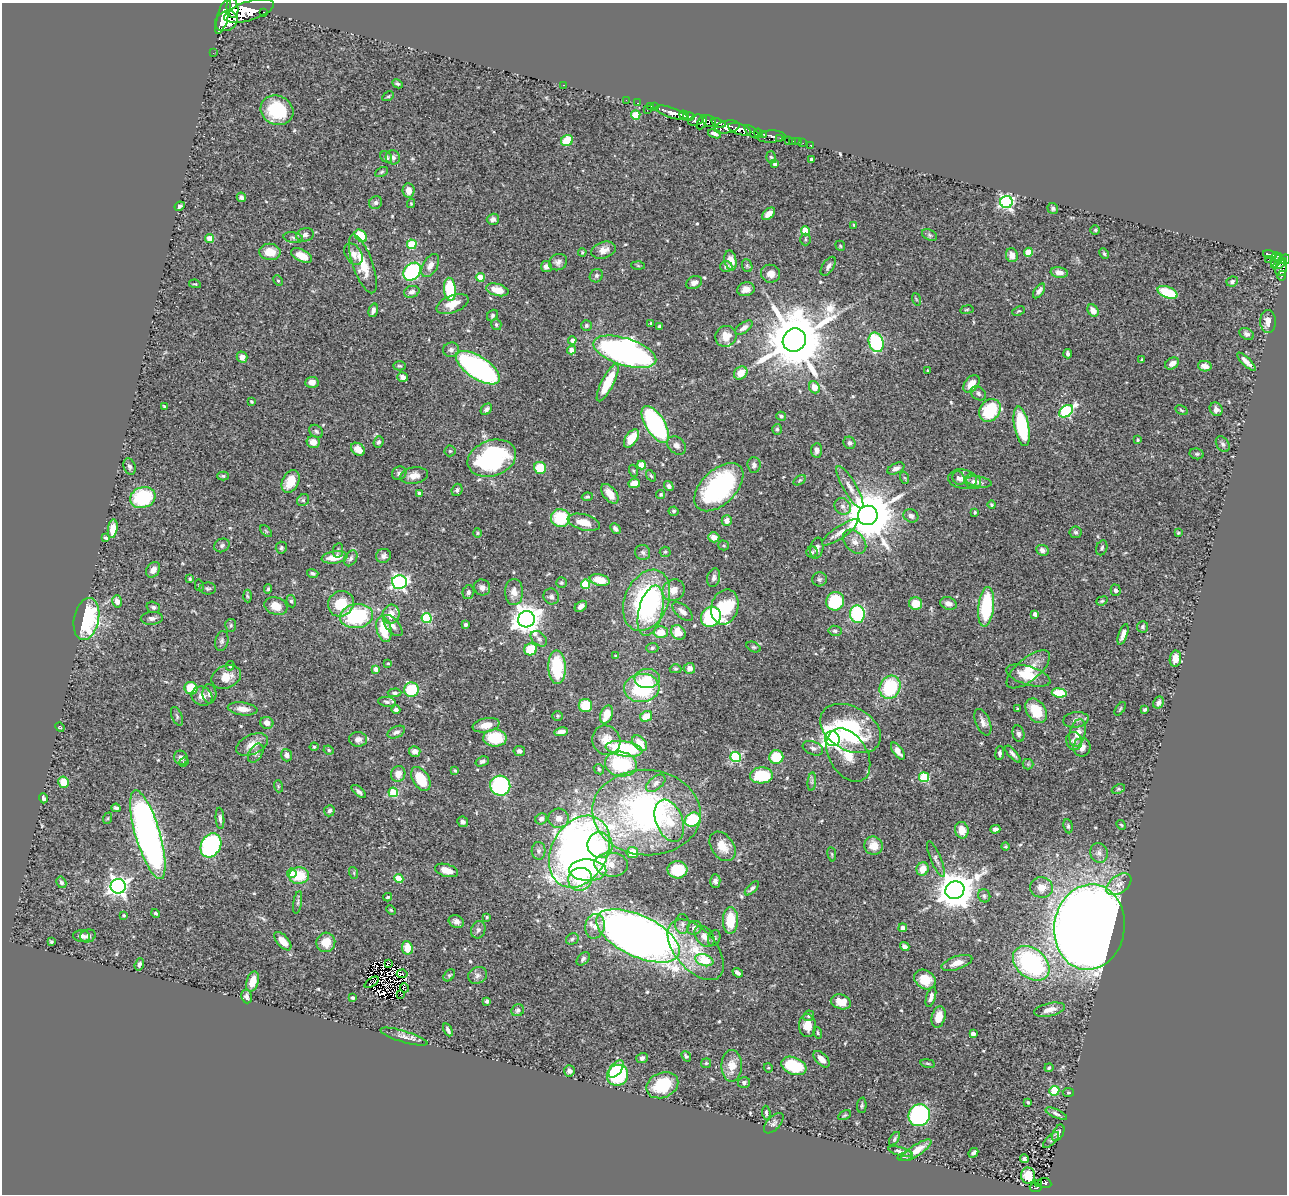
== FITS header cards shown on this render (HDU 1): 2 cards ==
NAXIS1  =                 1285
NAXIS2  =                 1192

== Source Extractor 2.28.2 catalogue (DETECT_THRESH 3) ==
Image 1285 x 1192 px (HDU 1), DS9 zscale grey, 1 PNG px = 1 image px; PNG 1289 x 1196 px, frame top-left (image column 1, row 1192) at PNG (2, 3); each listed source drawn as its Kron ellipse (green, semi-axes under 4 px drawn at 4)
Background 0.926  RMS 0.043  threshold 0.128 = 3 sigma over >= 5 px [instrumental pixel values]
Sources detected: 543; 3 with non-positive FLUX_AUTO (blend fragments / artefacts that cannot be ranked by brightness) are neither listed nor drawn; of the other 540, the 500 brightest by FLUX_AUTO listed and drawn (40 fainter detections omitted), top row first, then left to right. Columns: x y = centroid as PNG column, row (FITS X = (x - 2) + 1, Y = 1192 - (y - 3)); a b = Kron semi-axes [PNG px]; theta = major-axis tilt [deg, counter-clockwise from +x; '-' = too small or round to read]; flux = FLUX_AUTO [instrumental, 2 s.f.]
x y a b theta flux
232 8 9 6 -83 1700
249 11 26 9 17 5400
263 12 3 3 - 83
223 16 18 5 73 560
226 21 12 9 34 2100
213 53 2 2 - 6.5
398 84 5 4 - 4.7
563 85 3 2 - 20
388 96 6 4 28 3.8
626 100 2 2 - 10
638 103 3 2 - 17
650 106 4 3 - 40
655 107 3 2 - 20
277 110 17 14 -25 160
647 110 3 2 - 64
672 113 17 5 -18 1200
636 115 5 4 - 100
684 115 5 3 - 590
689 116 5 3 - 470
696 120 8 5 19 480
709 121 7 5 -29 570
702 122 8 3 63 430
718 123 7 3 -20 370
727 127 13 6 10 1200
740 129 12 5 -18 2500
752 132 9 4 -40 350
758 133 5 3 - 490
715 134 7 3 -19 9.6
764 134 4 3 - 200
771 137 14 6 2 290
780 138 4 3 - 170
567 140 6 5 - 71
789 140 3 3 - 46
793 141 2 2 - 11
798 142 2 2 - 10
803 143 2 2 - 6.1
810 145 3 2 - 12
386 157 6 5 - 6.8
393 157 7 7 - 11
771 157 6 4 -71 4.7
811 159 3 3 - 5.5
775 164 4 3 - 12
381 172 7 4 27 4.5
409 190 7 6 - 22
241 197 5 4 - 7.8
1006 202 6 6 - 570
376 203 7 6 - 7.8
411 204 4 4 - 3.1
180 206 5 4 - 7.1
1053 208 6 5 - 6.3
769 214 8 5 42 22
493 219 6 5 - 12
854 225 3 3 - 3.1
1095 230 5 5 - 4
806 231 4 4 - 91
305 235 9 6 16 11
930 235 8 5 -27 5.4
361 236 7 5 -47 86
210 238 4 4 - 39
293 238 10 5 -10 8.7
806 239 6 5 - 5.9
412 244 5 4 - 130
840 246 5 4 - 3.6
604 250 12 8 18 22
270 252 10 8 -8 45
582 252 4 3 - 3.2
1028 252 4 4 - 61
353 254 12 8 -56 18
1104 254 5 3 - 3.8
1270 254 7 3 -14 170
1012 255 7 6 - 22
302 256 11 6 -25 37
1276 257 4 3 - 150
1285 259 5 4 - 500
730 260 10 6 -78 35
1268 260 4 2 - 35
1276 261 8 3 61 160
558 262 9 8 - 12
363 264 31 10 -71 68
1280 264 7 3 36 280
430 265 12 7 59 19
638 265 6 4 -3 3.7
747 266 6 5 - 4.9
828 266 11 5 56 11
546 267 5 5 - 12
726 267 6 5 - 8.8
1281 268 8 6 77 270
412 272 10 7 47 370
1059 272 8 5 -8 17
771 274 9 9 - 22
596 276 7 6 - 6.5
1282 276 5 3 - 26
480 277 4 4 - 70
278 281 5 4 - 4.6
1232 281 6 5 - 7.7
694 283 8 6 25 12
195 284 6 4 -11 3.8
450 289 11 6 -85 130
746 289 9 7 13 20
497 290 11 6 -15 40
1039 291 8 4 55 11
412 292 8 5 17 10
1168 292 10 5 -21 110
916 299 6 4 -71 3.3
452 304 17 8 21 41
373 310 7 4 73 12
967 310 7 3 9 3.1
1019 311 6 3 25 3.3
1093 311 6 5 - 22
493 315 6 5 - 5.6
1268 321 11 8 -89 21
651 323 4 3 - 3.1
496 324 6 5 - 5.1
586 325 5 5 - 5.9
659 327 3 3 - 9
744 328 10 5 35 13
1247 334 7 5 -27 10
726 336 11 10 - 42
572 340 4 4 - 12
794 340 12 11 - 26000
876 342 10 7 -71 290
451 350 8 7 - 11
572 350 4 4 - 19
625 352 32 13 -17 1100
1068 354 4 3 - 6.7
242 357 5 5 - 18
1142 360 4 3 - 3.1
1246 362 12 4 -44 15
1172 363 7 5 31 18
399 366 6 4 -3 4.1
1205 366 7 5 -11 20
478 368 25 11 -33 640
928 371 3 2 - 3
741 373 7 6 - 37
403 377 5 4 - 13
312 382 7 5 3 15
608 383 21 6 63 94
972 384 10 6 53 33
814 387 6 5 - 25
978 393 8 6 -36 8.6
251 402 3 3 - 3.3
164 406 4 3 - 3.3
486 409 6 4 45 8.7
1216 409 7 6 - 13
990 410 12 10 51 150
1181 410 6 3 -28 3.5
1066 411 8 5 35 320
781 416 5 4 - 5.2
655 425 21 9 -58 450
1022 426 20 7 -79 190
777 429 5 4 - 4.9
316 431 7 6 - 6.8
631 439 10 6 56 61
1138 440 3 3 - 3.7
313 442 6 6 - 23
378 442 6 5 - 6.8
850 443 6 6 - 7.6
1223 444 9 6 -58 7.8
677 445 10 8 -42 14
358 449 8 5 -37 23
817 450 7 5 84 12
450 451 5 5 - 4.5
1197 454 7 5 -12 4.8
492 458 25 17 19 400
642 465 4 4 - 75
754 465 8 6 -84 11
129 466 8 6 -70 8.6
540 468 6 6 - 75
896 468 9 5 25 12
634 471 6 4 -71 3.6
399 473 7 6 - 8
223 476 6 4 0 4.2
414 476 14 8 9 25
651 476 6 4 -54 4.3
905 478 6 4 -70 3.3
959 478 7 6 - 8.6
962 479 14 9 -7 22
800 480 7 4 32 4.2
290 481 12 8 64 51
973 482 8 7 - 10
979 482 13 5 -9 11
634 483 6 5 - 30
669 486 5 4 - 7.4
719 487 30 17 44 410
850 487 24 6 -59 25
457 490 6 5 - 7.3
420 493 4 3 - 9.3
610 494 11 6 -52 41
661 495 4 4 - 4
587 497 5 3 - 4.2
143 498 13 10 19 190
303 500 6 5 - 5.6
992 505 4 4 - 3.8
843 506 9 7 -45 13
674 511 5 5 - 4.9
975 512 3 3 - 3.3
868 515 10 9 - 16000
911 516 7 6 - 11
560 518 9 9 - 120
727 521 5 5 - 17
584 522 17 8 -15 45
113 529 9 4 81 30
615 529 6 4 -45 8.5
266 531 7 3 -45 3.3
840 532 21 6 34 21
1076 532 6 6 - 6.8
478 533 5 3 - 3
1178 533 4 3 - 3.1
714 537 5 5 - 22
106 538 4 3 - 4
855 542 14 9 -47 21
222 545 8 6 29 7
724 545 5 5 - 4
281 548 6 5 - 6.4
817 548 11 6 80 16
1102 548 8 5 70 6.5
338 550 7 5 81 5.7
1042 550 6 5 - 10
643 552 7 7 - 8.5
665 552 5 5 - 4.3
812 552 5 5 - 5.8
383 556 7 7 - 11
334 557 13 6 7 46
351 558 8 6 59 9.1
153 570 8 6 56 17
313 573 6 4 -17 6.3
714 578 9 6 75 9.9
190 579 4 3 - 4.1
819 579 7 7 - 7.3
600 580 10 5 -12 54
399 582 7 7 - 650
561 583 5 5 - 4.2
586 584 4 4 - 110
199 585 6 4 -75 3.7
482 587 8 8 - 12
208 589 8 6 0 6.4
268 589 5 4 - 3.8
674 590 11 10 - 35
1116 590 5 5 - 7
468 592 7 6 - 6.9
514 592 13 9 90 25
247 596 6 4 -86 3.6
551 597 8 7 - 9.8
647 600 32 21 66 470
117 601 6 5 - 19
291 601 6 4 -80 5.5
835 601 9 9 - 170
1102 601 6 4 20 4
916 603 6 6 - 47
341 604 13 12 - 70
948 604 8 6 -18 14
276 606 12 8 -19 40
581 606 7 4 36 12
153 607 7 5 -17 7.3
725 607 18 13 74 170
986 607 20 8 84 200
651 611 26 12 76 82
683 611 12 6 -41 17
391 614 10 8 75 34
857 614 9 7 -85 220
1035 614 4 4 - 12
356 616 17 12 9 210
711 617 10 9 - 250
152 618 11 6 4 11
427 618 5 5 - 210
86 619 21 12 78 390
526 619 8 8 - 3700
466 624 3 3 - 4.3
231 625 6 5 - 5.8
393 626 13 6 -49 16
1143 627 6 5 - 5.1
384 629 13 7 -75 77
835 631 6 5 - 6.7
661 632 7 6 - 39
678 632 8 6 -46 52
1123 634 11 4 71 15
539 639 9 6 -40 9.8
222 641 10 6 77 7.9
753 647 7 5 -25 4.6
652 648 6 5 - 4.6
531 649 6 6 - 69
616 656 4 3 - 3.9
1175 659 8 5 82 25
388 663 4 4 - 3.1
230 666 4 4 - 4.7
557 667 17 8 -88 160
690 668 5 5 - 17
376 669 4 4 - 19
676 669 6 4 -1 3.5
1028 669 26 11 40 56
1028 676 23 9 -17 67
226 677 15 11 23 34
647 678 12 9 4 37
890 687 12 10 61 170
191 688 6 6 - 80
642 688 17 14 5 230
411 690 7 7 - 110
395 693 7 4 1 6
1059 693 7 4 -7 77
209 694 9 7 -85 11
202 696 11 9 -27 21
387 702 9 5 -8 7.2
1158 703 6 5 - 11
585 706 6 6 - 73
243 709 15 6 -7 25
1018 709 3 3 - 6.3
1120 709 8 4 55 3.9
1145 709 4 3 - 4.6
396 710 4 4 - 6
1036 711 13 9 -55 91
607 715 9 6 69 42
177 716 10 5 -66 6.4
557 716 5 4 - 3.5
646 716 6 5 - 45
1076 720 13 7 8 14
983 722 14 7 -67 16
267 723 6 6 - 18
486 725 13 7 11 28
60 727 5 4 - 2.9
850 729 32 22 -29 280
396 732 9 5 26 9.5
561 732 7 4 10 18
1078 733 14 7 77 34
1018 734 8 5 -77 9.1
495 738 12 8 -1 110
358 739 9 7 -6 14
832 739 8 7 - 1200
606 740 15 13 -58 40
1074 741 9 8 - 11
640 743 9 6 -49 42
252 745 17 9 24 30
314 747 4 4 - 3.2
1082 747 9 8 - 19
813 748 11 6 -23 10
624 749 18 7 -8 250
329 750 5 4 - 3.8
415 751 6 5 - 15
519 751 6 5 - 7.9
898 751 10 5 -55 22
256 753 10 6 58 9.8
1000 753 7 4 84 6.5
1013 754 10 4 -49 9.5
287 755 6 5 - 11
848 755 29 19 -59 68
735 757 5 5 - 270
776 757 7 7 - 81
181 758 7 6 - 12
482 761 7 4 20 6.4
184 762 5 4 - 3.4
621 764 16 12 -11 180
1028 764 5 5 - 4.2
599 769 6 4 -46 3.6
455 770 3 3 - 3.3
398 774 8 7 - 28
761 775 11 8 3 130
924 777 5 5 - 180
421 779 13 8 -58 79
64 782 5 5 - 49
812 782 9 4 85 6.5
656 783 11 6 39 14
278 786 6 4 -73 3.7
500 786 10 10 - 280
1118 789 7 4 25 3.9
359 792 9 4 -40 8.3
393 792 5 4 - 120
43 798 5 3 - 6.9
116 808 5 3 - 5.7
329 811 5 5 - 8.3
646 812 54 43 -4 820
108 818 6 4 72 3.3
220 818 11 4 -85 7.7
558 818 10 9 - 21
541 819 6 5 - 11
693 820 8 6 31 140
669 821 22 13 -68 64
463 822 5 5 - 10
1121 825 5 4 - 3.4
1068 826 7 4 -82 5.1
995 829 5 4 - 10
962 830 8 7 - 28
148 835 46 12 -74 1600
211 845 13 9 62 350
600 845 13 12 - 100
722 846 16 11 -55 36
874 846 9 9 - 38
1006 846 4 4 - 3.3
539 851 9 7 88 9.4
579 852 38 28 61 2000
632 853 6 5 - 52
1099 853 10 8 -70 14
832 854 7 3 -81 3.6
936 859 19 5 -67 11
611 864 17 12 -4 48
923 869 7 6 - 32
446 870 12 6 -17 30
588 870 18 11 -2 81
677 870 10 8 -3 100
292 873 5 4 - 37
354 873 6 3 -73 3.6
299 876 10 8 5 75
399 879 4 4 - 83
580 879 12 11 - 120
715 881 7 5 -88 9.4
61 882 6 4 -60 7.1
1119 884 14 8 36 22
118 886 7 7 - 1400
1041 887 11 10 - 33
752 888 9 4 45 7.4
955 890 9 8 - 7700
984 896 7 6 - 6.3
388 897 4 3 - 3.3
298 902 11 4 81 6.4
391 910 5 3 - 3
156 913 4 3 - 3.9
124 916 4 3 - 4.4
487 917 4 3 - 3.5
730 920 13 7 89 76
456 921 8 6 -25 11
682 924 10 7 -89 11
595 926 12 9 78 28
1089 927 43 35 81 6900
694 928 7 6 - 10
903 928 4 4 - 19
478 930 9 7 71 9.6
81 936 8 6 -6 10
88 936 8 6 20 12
638 936 45 20 -25 3300
704 936 12 8 -50 23
714 938 8 6 69 6.5
572 939 6 5 - 5.4
283 941 11 6 -49 30
51 942 3 3 - 3.7
326 942 10 9 - 47
905 947 5 4 - 12
407 948 7 5 -82 47
696 950 36 20 -49 130
583 959 8 5 47 6.6
704 960 9 5 -19 110
388 963 4 2 - 4.1
957 963 16 6 19 25
1031 963 20 14 -40 430
139 964 6 4 72 7.6
738 973 6 4 -37 9.6
402 974 5 2 - 3.9
449 975 7 4 50 4.9
478 975 10 8 28 11
925 979 11 9 -34 58
252 981 10 6 73 39
372 982 8 2 34 3
404 988 5 3 - 5.7
400 995 3 2 - 8.6
246 996 7 5 -81 9.5
931 997 10 4 73 13
353 998 4 3 - 7.6
487 1001 4 3 - 6.2
841 1002 10 7 -16 43
518 1010 6 5 - 8.1
1049 1010 16 6 12 24
809 1016 5 5 - 5.7
939 1017 11 6 76 38
807 1025 11 8 -89 33
448 1030 7 3 -63 7.8
818 1033 6 3 -72 3.4
973 1034 4 4 - 19
404 1037 24 5 -17 18
686 1056 5 4 - 4.6
642 1058 6 5 - 9.3
822 1059 10 5 -46 17
706 1063 5 5 - 3.4
928 1063 7 3 -9 3.4
732 1066 16 10 90 39
794 1066 13 8 -21 130
768 1068 5 4 - 3.4
1049 1068 5 3 - 4
616 1069 10 5 51 35
569 1071 5 5 - 7.3
617 1075 11 10 - 240
744 1083 6 5 - 7.7
662 1085 17 12 24 120
1054 1091 5 4 - 170
1068 1092 6 3 -6 3.4
1028 1102 3 2 - 3.2
862 1105 8 4 86 5.2
766 1113 7 4 -83 5.3
1056 1114 11 4 -24 7.8
845 1115 7 4 27 3.8
919 1115 11 10 - 590
774 1123 12 6 47 9.8
1058 1133 9 5 62 9.9
894 1139 8 4 58 5.2
1051 1140 10 4 46 6
916 1150 17 5 33 42
900 1151 12 4 -15 9.8
973 1153 5 3 - 8.3
905 1156 8 4 16 6.1
1024 1159 4 3 - 6.5
1028 1176 8 7 - 44
1039 1183 3 2 - 10
1045 1183 6 5 - 67
1036 1188 6 4 -10 52
At the frame edge (FLAGS 8, measured only in part): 1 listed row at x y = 1285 259
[40 fainter detections neither listed nor drawn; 3 non-positive-flux detections neither listed nor drawn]